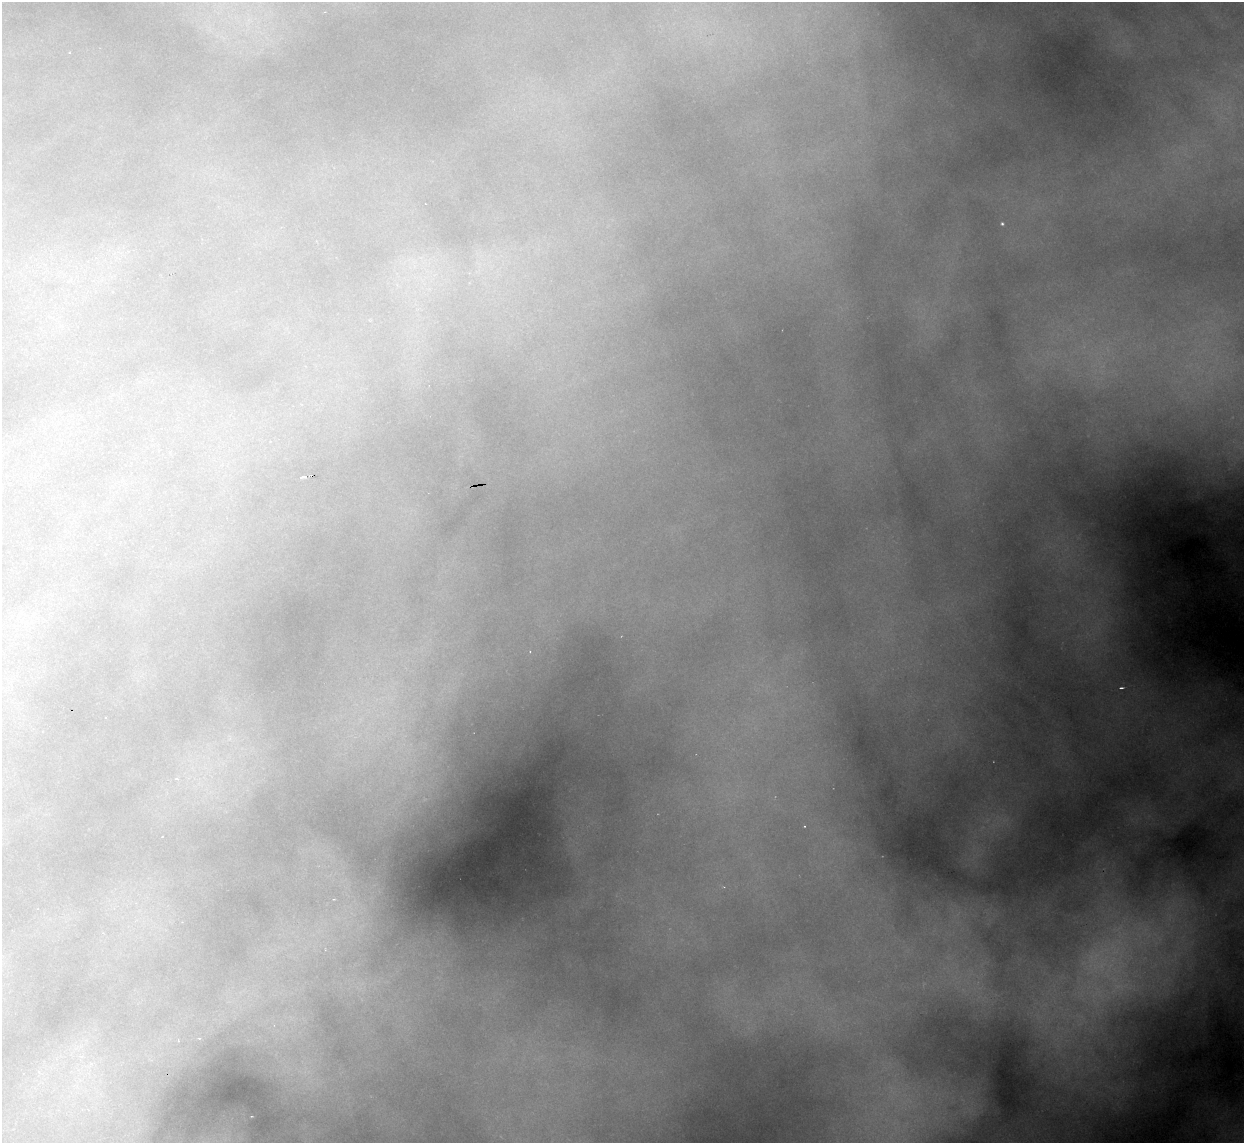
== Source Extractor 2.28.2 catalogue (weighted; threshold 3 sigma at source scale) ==
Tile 7 of 4 x 4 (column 3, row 2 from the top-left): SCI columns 2487-3728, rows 2532-3672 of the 4971 x 4945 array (HDU 1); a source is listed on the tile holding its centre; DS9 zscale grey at full resolution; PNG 1246 x 1145 px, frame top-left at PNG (2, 2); no overlay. Shown black and unused: <1% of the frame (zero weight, under 2 of 3 exposures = <1% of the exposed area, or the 3 px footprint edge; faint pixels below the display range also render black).
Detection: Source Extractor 2.28.2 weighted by HDU 2 'WHT'; one run over the whole footprint, this tile lists its part. Background 2.33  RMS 0.037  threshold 0.166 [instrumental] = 3 sigma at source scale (4.5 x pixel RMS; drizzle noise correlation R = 1.50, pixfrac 1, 0.05/0.05 arcsec/px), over >= 5 px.
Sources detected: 7; all 7 listed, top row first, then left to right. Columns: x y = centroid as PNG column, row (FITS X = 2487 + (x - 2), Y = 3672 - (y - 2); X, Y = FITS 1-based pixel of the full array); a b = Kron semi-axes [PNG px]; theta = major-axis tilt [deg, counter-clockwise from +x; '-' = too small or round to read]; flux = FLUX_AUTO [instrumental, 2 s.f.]
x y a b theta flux
1002 224 5 4 - 5.6
303 477 7 3 4 14
1121 688 5 3 - 9.7
176 779 4 3 - 6.6
333 899 3 2 - 3.1
199 1038 3 2 - 3
81 1056 6 3 -16 5.3